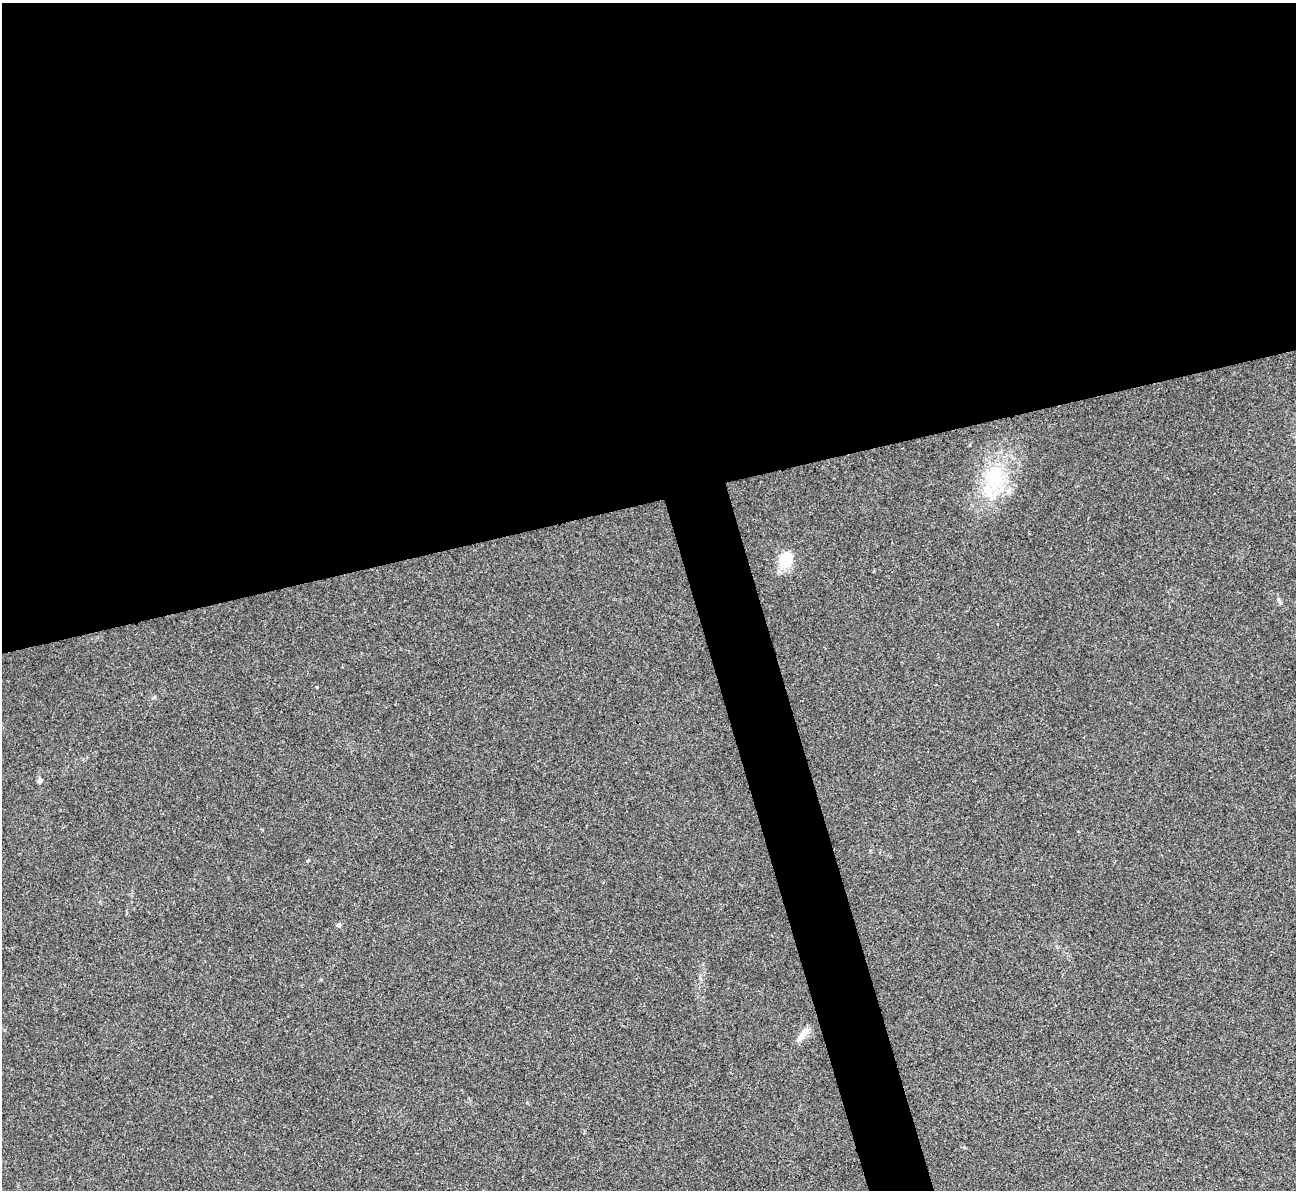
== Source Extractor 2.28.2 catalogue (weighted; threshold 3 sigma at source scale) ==
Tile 2 of 4 x 4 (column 2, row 1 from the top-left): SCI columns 1298-2591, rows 3831-5018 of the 5180 x 5164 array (HDU 1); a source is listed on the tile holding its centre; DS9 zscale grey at full resolution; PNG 1298 x 1192 px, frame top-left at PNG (2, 3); no overlay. Shown black and unused: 45% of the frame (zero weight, under 3 of 4 exposures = <1% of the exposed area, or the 3 px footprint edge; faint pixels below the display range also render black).
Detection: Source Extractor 2.28.2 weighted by HDU 2 'WHT'; one run over the whole footprint, this tile lists its part. Background 0.0653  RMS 0.005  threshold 0.0223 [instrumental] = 3 sigma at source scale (4.5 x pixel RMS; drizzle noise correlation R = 1.50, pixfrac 1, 0.05/0.05 arcsec/px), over >= 5 px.
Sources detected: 7; all 7 listed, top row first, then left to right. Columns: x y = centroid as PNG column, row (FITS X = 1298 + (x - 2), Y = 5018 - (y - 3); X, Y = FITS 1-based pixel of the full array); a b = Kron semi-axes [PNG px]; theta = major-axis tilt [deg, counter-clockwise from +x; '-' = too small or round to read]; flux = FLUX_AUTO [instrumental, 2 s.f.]
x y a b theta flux
994 478 36 25 89 30
786 560 17 11 67 15
1279 601 12 3 -64 1
316 687 4 2 - 0.34
39 780 8 5 52 1.2
339 925 5 4 - 1.5
803 1034 20 7 50 4.5